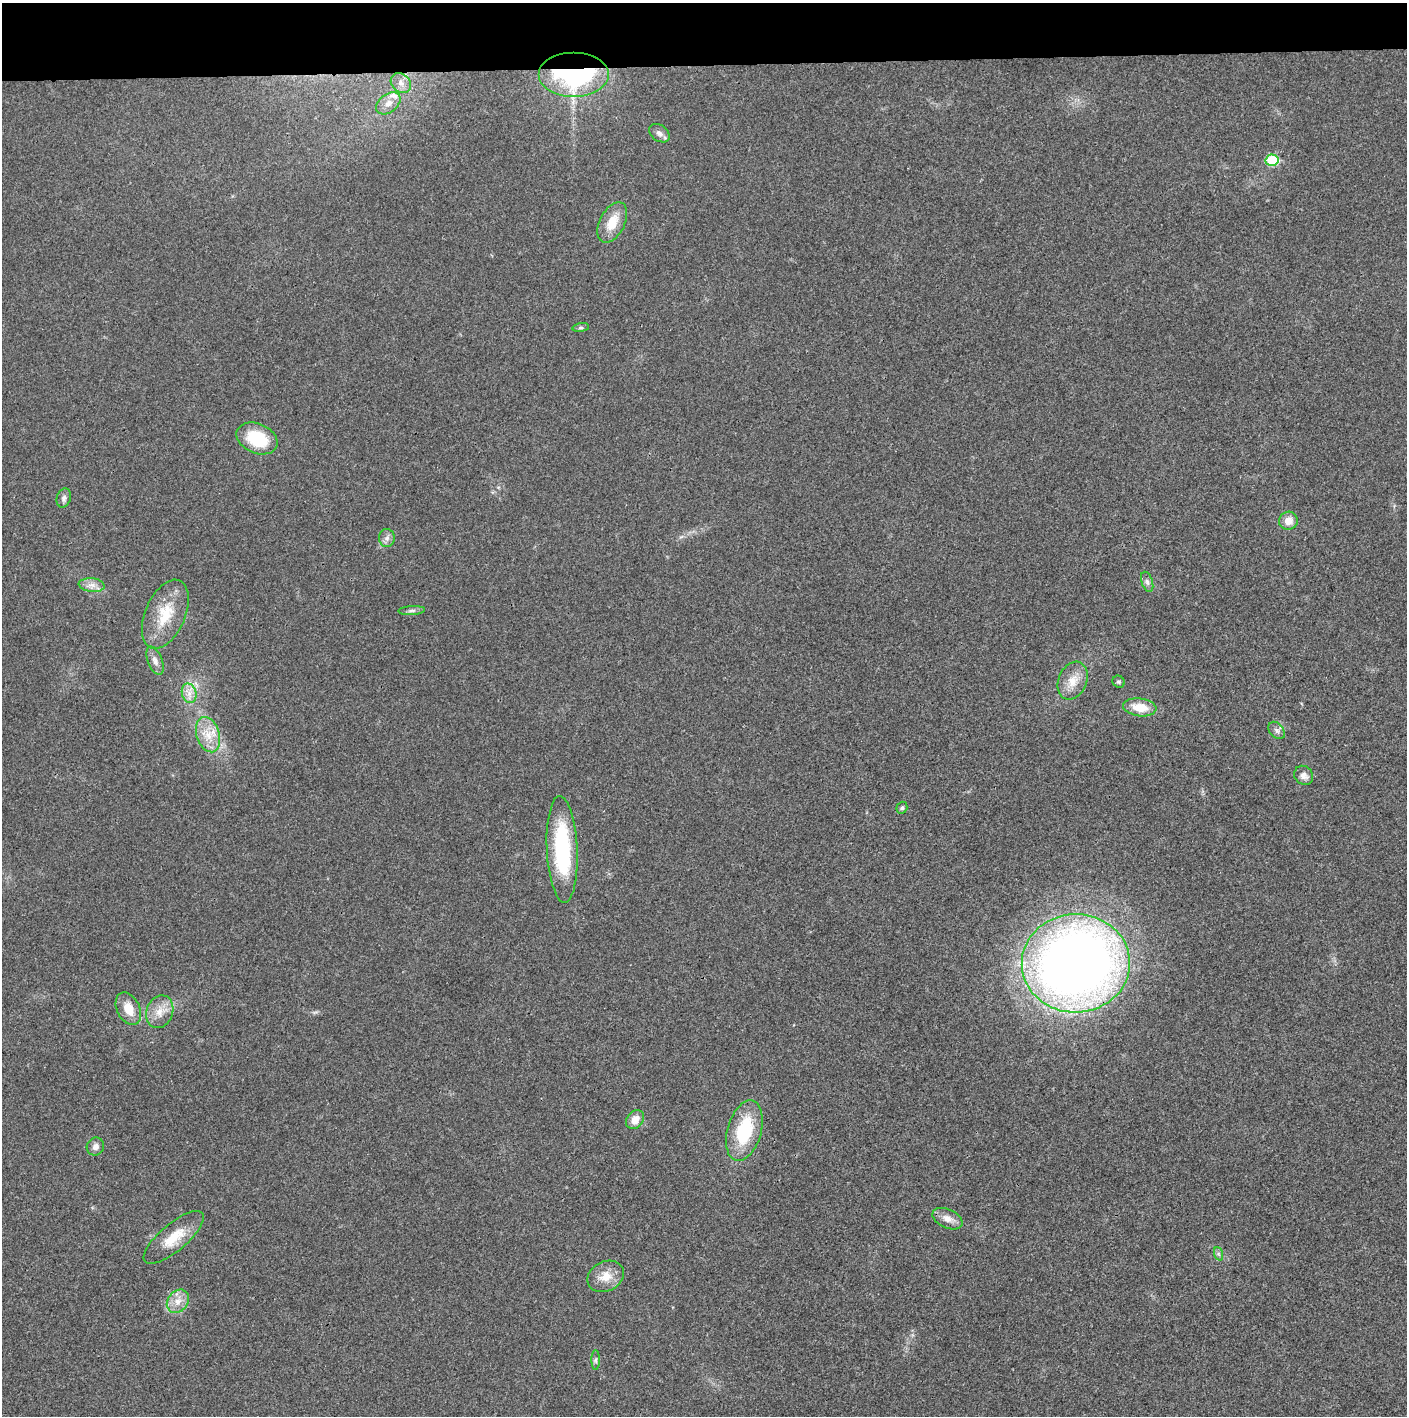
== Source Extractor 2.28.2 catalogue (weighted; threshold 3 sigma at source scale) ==
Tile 2 of 3 x 3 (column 2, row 1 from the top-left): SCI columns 1410-2814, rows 2830-4243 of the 4221 x 4243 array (HDU 1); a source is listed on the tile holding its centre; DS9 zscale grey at full resolution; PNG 1409 x 1418 px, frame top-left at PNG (2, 3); each listed source drawn as its Kron ellipse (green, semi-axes under 4 px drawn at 4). Shown black and unused: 4% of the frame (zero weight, under 3 of 4 exposures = <1% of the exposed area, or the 3 px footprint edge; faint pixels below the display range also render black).
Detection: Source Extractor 2.28.2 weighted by HDU 2 'WHT'; one run over the whole footprint, this tile lists its part. Background 0.019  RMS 0.0051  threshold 0.0231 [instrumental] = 3 sigma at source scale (4.5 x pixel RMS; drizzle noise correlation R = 1.50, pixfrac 1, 0.05/0.05 arcsec/px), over >= 5 px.
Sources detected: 39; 1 inside a brighter object's white glare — neither listed nor drawn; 1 inside a brighter listed object's ellipse — not listed separately; the other 37 listed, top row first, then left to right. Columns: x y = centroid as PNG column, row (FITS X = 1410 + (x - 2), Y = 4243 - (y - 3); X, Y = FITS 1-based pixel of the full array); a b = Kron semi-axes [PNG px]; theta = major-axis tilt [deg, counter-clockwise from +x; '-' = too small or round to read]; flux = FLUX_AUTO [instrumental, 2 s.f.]
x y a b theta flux
574 74 35 22 0 94
401 83 11 9 -38 3.8
388 103 14 9 38 4.6
659 133 11 8 -36 2.6
1272 160 6 6 - 26
612 222 22 12 63 10
581 328 8 4 8 0.96
257 438 21 14 -24 24
64 498 10 7 73 1.8
1288 521 9 9 - 4.9
387 538 9 8 - 2.3
1147 582 10 5 -72 1.6
92 585 13 7 -5 3.5
412 611 13 4 3 1.7
165 614 37 20 66 19
155 661 15 7 -68 3
1073 681 20 14 67 8.3
1119 682 6 5 - 0.93
189 693 10 7 -76 3.6
1140 707 17 9 -7 10
1277 730 10 6 -50 1.9
208 735 18 11 -71 9.1
1304 775 10 9 - 3.1
902 808 6 5 - 1.1
562 849 53 15 -87 53
1076 963 54 49 1 570
128 1009 17 11 -63 8.6
160 1012 17 13 68 6.8
635 1120 10 8 49 5.5
744 1131 31 17 74 30
95 1147 9 8 - 2.8
947 1219 16 9 -25 4.6
174 1237 37 13 40 13
1219 1254 7 4 -70 1
606 1276 19 14 27 7.9
178 1301 13 10 53 5.1
596 1360 10 4 90 1.2
Overlapping masked pixels (flux is a lower limit): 2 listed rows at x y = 574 74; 1076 963